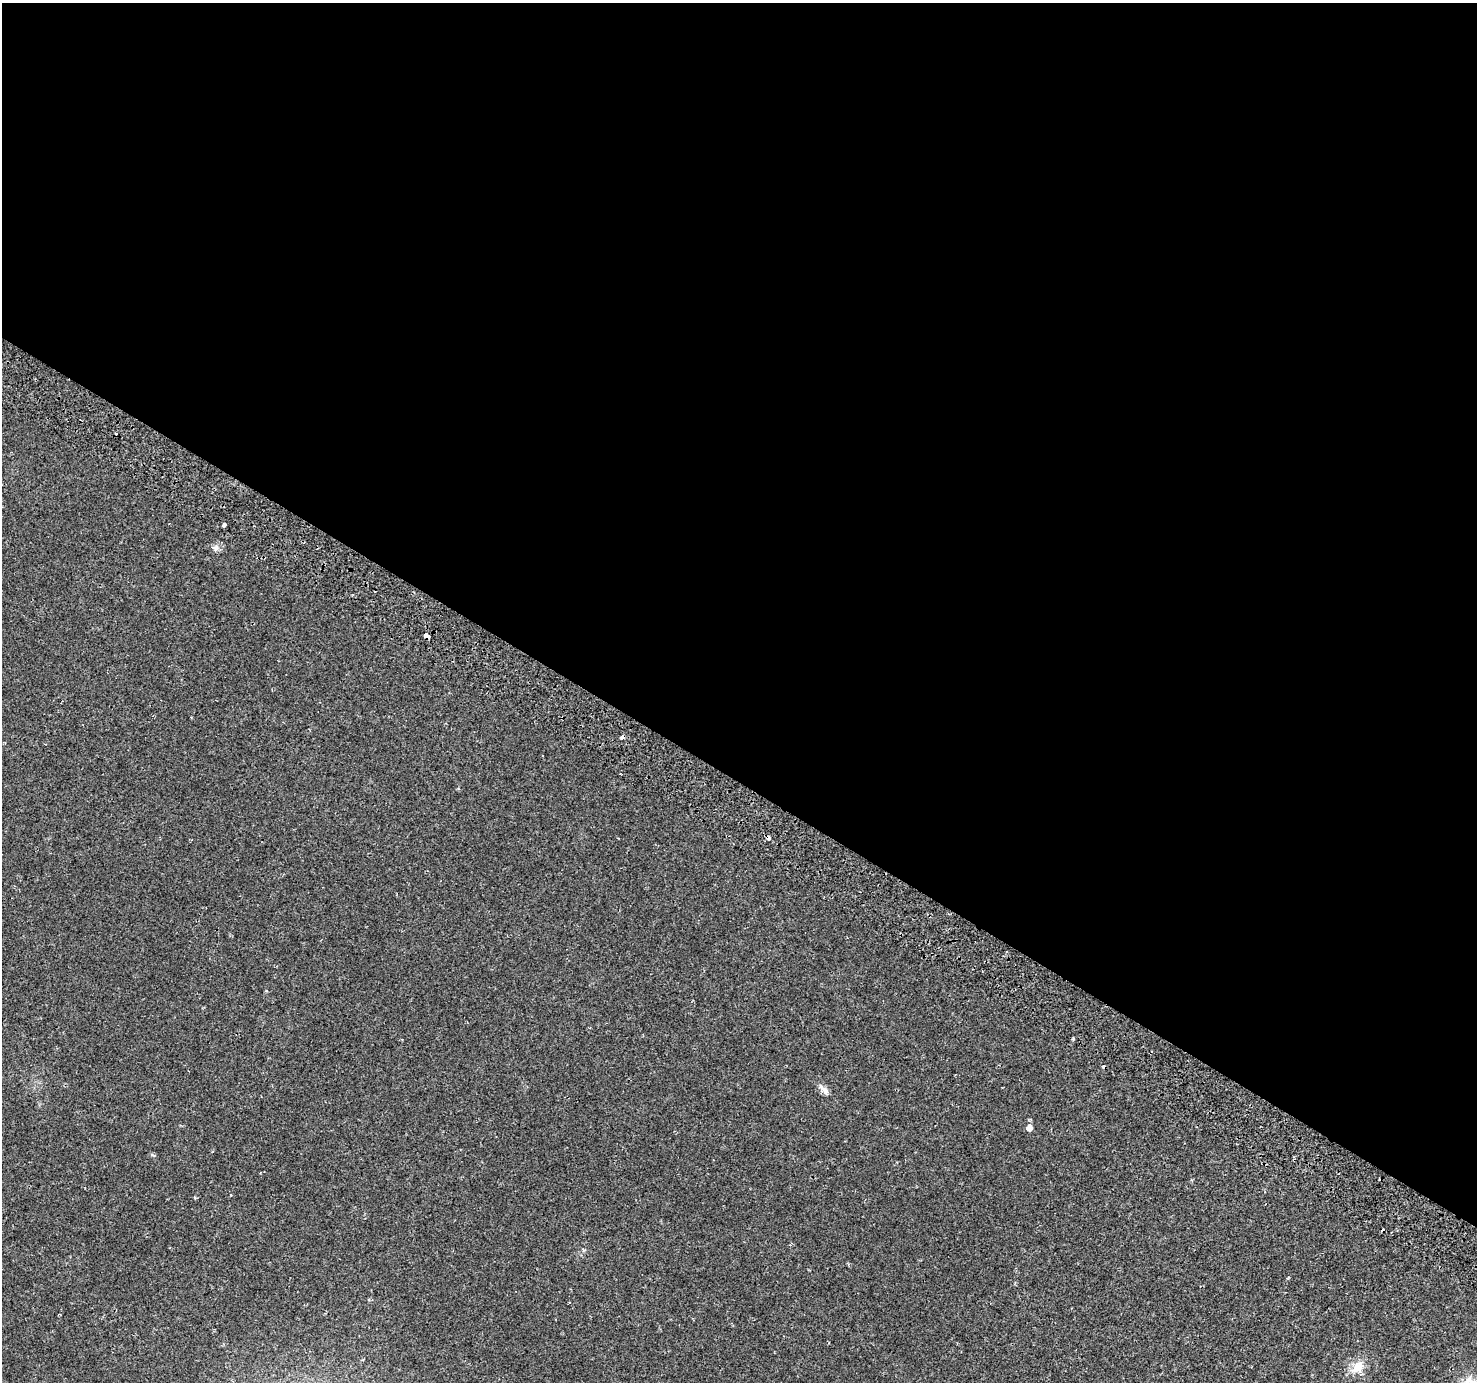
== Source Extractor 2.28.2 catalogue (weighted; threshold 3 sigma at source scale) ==
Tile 3 of 4 x 4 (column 3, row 1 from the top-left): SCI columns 2983-4457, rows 4380-5759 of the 5972 x 6063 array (HDU 1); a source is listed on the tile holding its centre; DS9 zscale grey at full resolution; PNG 1479 x 1384 px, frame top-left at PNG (2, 3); no overlay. Shown black and unused: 57% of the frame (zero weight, under 2 of 3 exposures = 3% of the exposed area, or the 3 px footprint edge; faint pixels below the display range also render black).
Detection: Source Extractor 2.28.2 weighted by HDU 2 'WHT'; one run over the whole footprint, this tile lists its part. Background 0.00391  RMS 0.0022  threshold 0.00985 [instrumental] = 3 sigma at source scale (4.5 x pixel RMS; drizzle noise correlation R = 1.50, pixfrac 1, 0.0396/0.0396 arcsec/px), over >= 5 px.
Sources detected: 12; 4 cosmic-ray / hot-pixel residue — not listed; the other 8 listed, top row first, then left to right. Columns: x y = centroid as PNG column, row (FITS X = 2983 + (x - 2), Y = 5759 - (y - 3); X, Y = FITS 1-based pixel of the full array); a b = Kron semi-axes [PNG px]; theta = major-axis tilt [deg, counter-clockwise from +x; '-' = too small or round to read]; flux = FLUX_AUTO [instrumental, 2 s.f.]
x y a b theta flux
224 525 4 3 - 1.6
216 548 9 7 73 0.85
427 636 5 4 - 2.7
769 838 4 3 - 1.3
1073 1038 5 3 - 0.21
824 1089 19 6 -47 1.3
1029 1128 5 5 - 1.6
1357 1367 21 13 46 3.1
Overlapping masked pixels (flux is a lower limit): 2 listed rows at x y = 427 636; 769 838